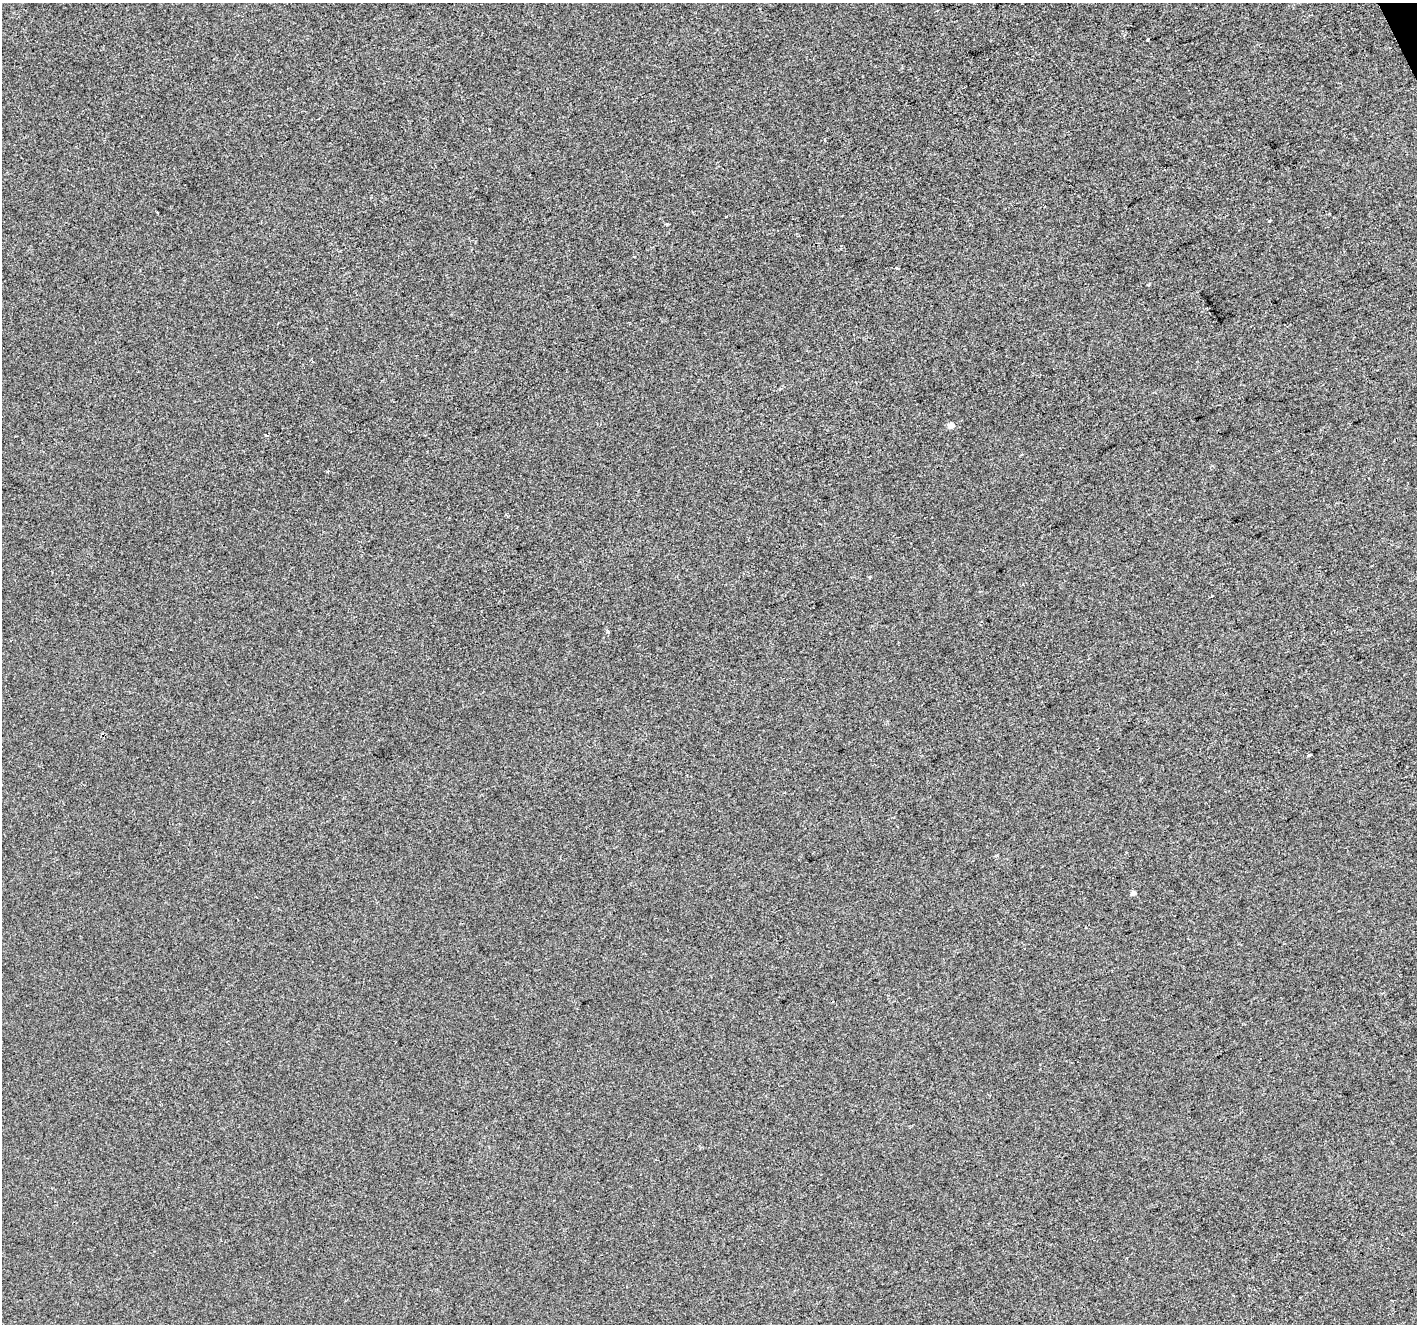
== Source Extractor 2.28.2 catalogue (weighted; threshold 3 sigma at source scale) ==
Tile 10 of 4 x 4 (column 2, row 3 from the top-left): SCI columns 1417-2831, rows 1469-2790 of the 5660 x 5522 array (HDU 1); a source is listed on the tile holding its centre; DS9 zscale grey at full resolution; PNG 1419 x 1326 px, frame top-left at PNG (2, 3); no overlay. Shown black and unused: <1% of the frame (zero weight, under 2 of 3 exposures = <1% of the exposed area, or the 3 px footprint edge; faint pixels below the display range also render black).
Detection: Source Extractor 2.28.2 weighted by HDU 2 'WHT'; one run over the whole footprint, this tile lists its part. Background 9.17e-04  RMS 0.0057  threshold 0.0255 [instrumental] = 3 sigma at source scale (4.5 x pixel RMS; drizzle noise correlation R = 1.50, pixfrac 1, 0.0396/0.0396 arcsec/px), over >= 5 px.
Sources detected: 10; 1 cosmic-ray / hot-pixel residue — not listed; the other 9 listed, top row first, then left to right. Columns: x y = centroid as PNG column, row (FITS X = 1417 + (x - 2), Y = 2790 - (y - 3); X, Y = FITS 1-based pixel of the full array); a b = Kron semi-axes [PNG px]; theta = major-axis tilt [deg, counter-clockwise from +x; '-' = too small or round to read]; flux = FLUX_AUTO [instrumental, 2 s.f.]
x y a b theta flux
725 217 3 3 - 1.3
1269 221 4 3 - 0.52
897 269 3 3 - 1.9
951 426 4 4 - 5.4
870 577 5 3 - 0.5
1212 596 3 2 - 0.8
607 631 3 3 - 3.6
1308 755 4 3 - 1
1133 893 4 4 - 2.5